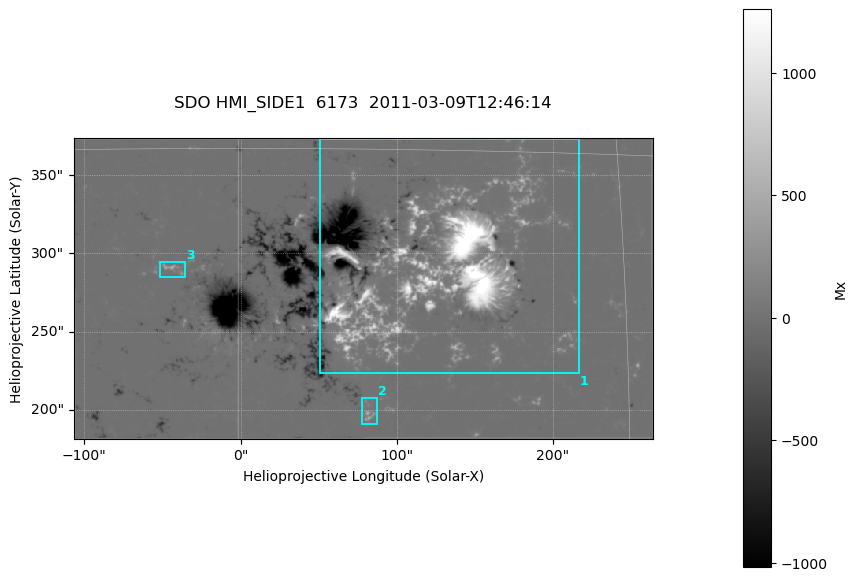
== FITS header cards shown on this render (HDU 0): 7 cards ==
TELESCOP= 'SDO     '           /
INSTRUME= 'HMI_SIDE1'          /
WAVELNTH=              6173.00 /
DATE-OBS= '2011-03-09T12:46:14.900' /
CTYPE1  = 'HPLN-TAN'           /
CTYPE2  = 'HPLT-TAN'           /
BUNIT   = 'Mx      '           /

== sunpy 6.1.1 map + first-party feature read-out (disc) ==
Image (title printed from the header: SDO HMI_SIDE1  6173  2011-03-09T12:46:14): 735 x 382 px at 0.504 arcsec/px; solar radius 967 arcsec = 1917 px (partial field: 2.4% of the solar disc is inside the frame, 99% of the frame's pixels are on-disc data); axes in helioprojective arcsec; data unit Mx (BUNIT, on the colour bar)
Orientation: file roll -179.9 deg (from PC/CROTA): ROTATED to solar-north-up (sunpy Map.rotate, bilinear) for analysis and display; everything below refers to the rotated frame; the empty margins the rotation leaves inside the frame are drawn grey
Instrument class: DISC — disc imager (sunpy class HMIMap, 6173 A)
Bright regions (active regions / flare kernels): reference = the on-disc median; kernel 7 px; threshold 5 sigma = 48.6 Mx over a disc level ~-0.156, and >= 1.15x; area >= 280 px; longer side >= 5 px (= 2.5 arcsec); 3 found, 3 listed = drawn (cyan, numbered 1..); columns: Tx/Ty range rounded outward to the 2 arcsec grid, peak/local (2 s.f.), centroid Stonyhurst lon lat
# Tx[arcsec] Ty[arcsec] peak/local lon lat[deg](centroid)
1 50..218 222..374 -10826 +8 +10
2 78..88 190..208 -1844 +5 +5
3 -52..-34 284..296 -1739 -2 +10